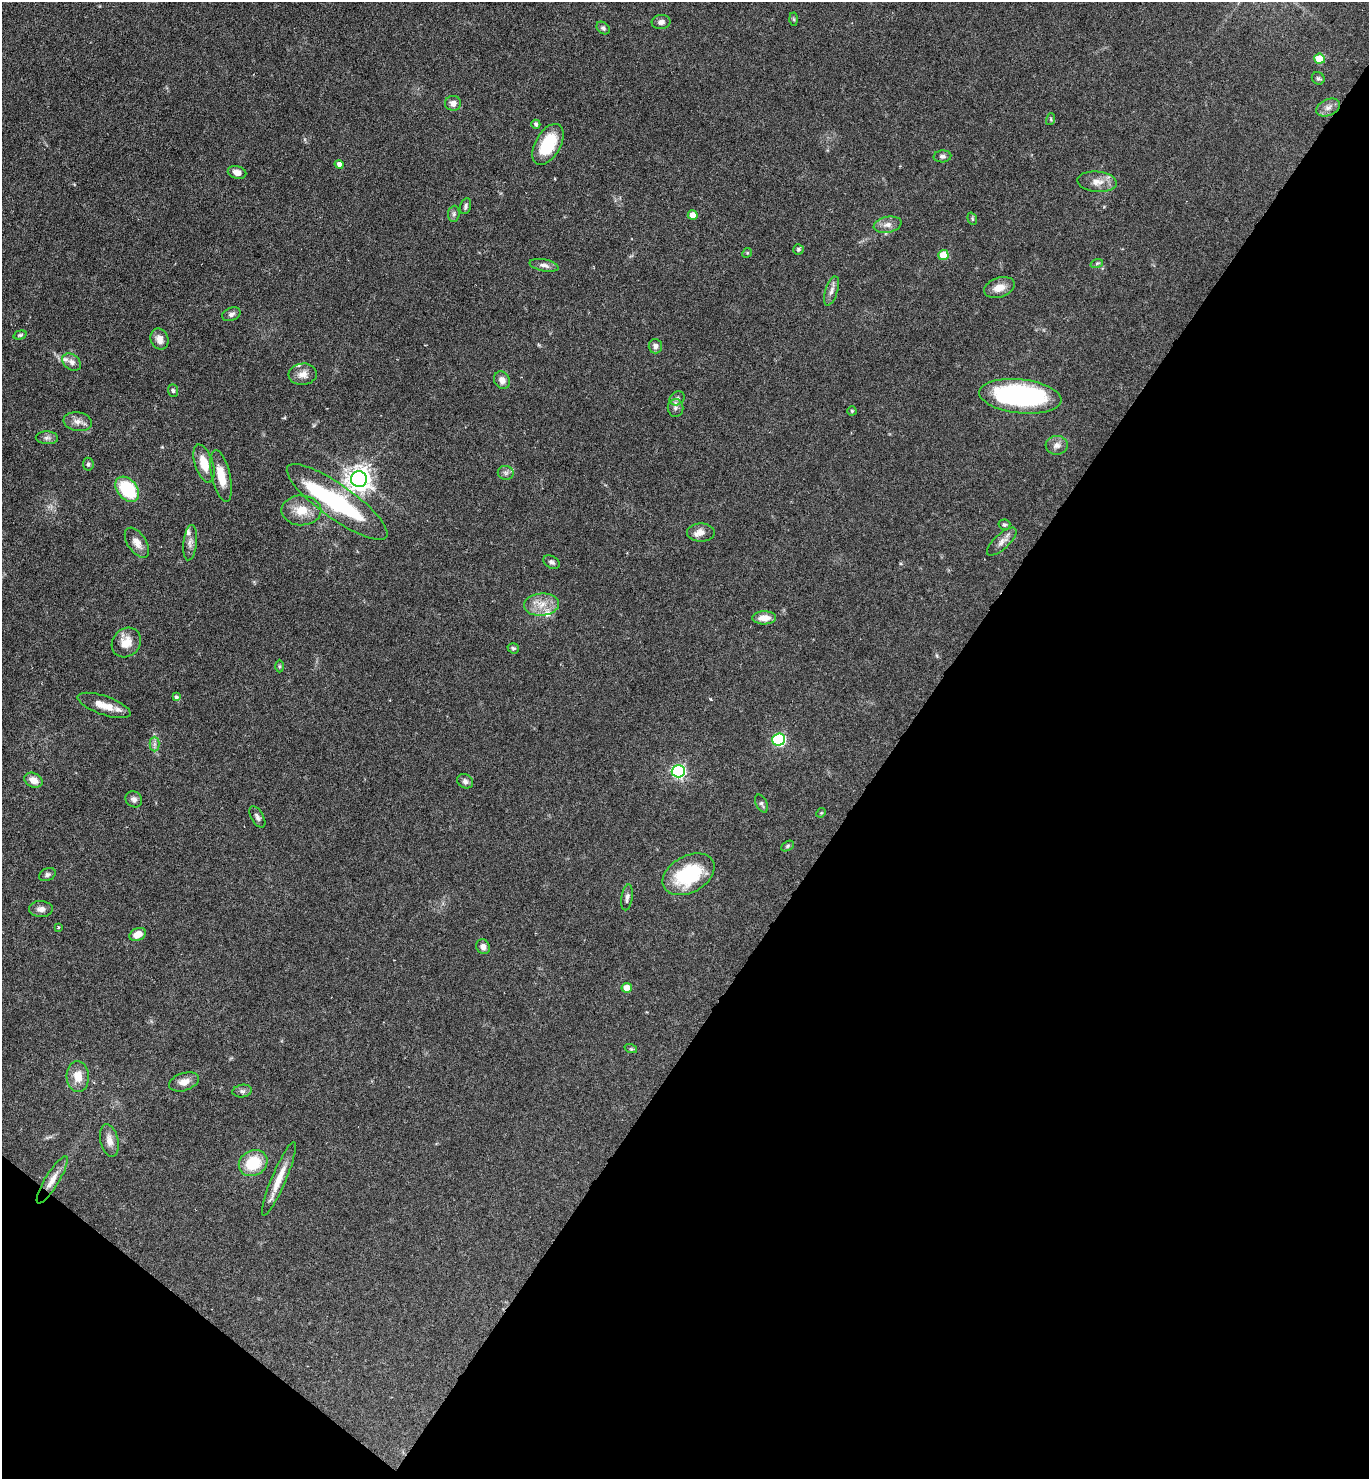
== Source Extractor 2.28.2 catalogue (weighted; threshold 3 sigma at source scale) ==
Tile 15 of 4 x 4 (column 3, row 4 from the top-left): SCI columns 3029-4395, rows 2-1478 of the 5915 x 5909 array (HDU 1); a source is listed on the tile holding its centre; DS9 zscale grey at full resolution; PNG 1371 x 1481 px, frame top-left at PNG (2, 2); each listed source drawn as its Kron ellipse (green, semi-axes under 4 px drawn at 4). Shown black and unused: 38% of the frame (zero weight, under 4 of 7 exposures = <1% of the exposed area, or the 3 px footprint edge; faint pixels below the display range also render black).
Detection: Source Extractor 2.28.2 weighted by HDU 2 'WHT'; one run over the whole footprint, this tile lists its part. Background 0.0575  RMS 0.0029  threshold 0.0117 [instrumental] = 3 sigma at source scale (4.09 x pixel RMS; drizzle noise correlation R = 1.36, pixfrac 0.8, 0.05/0.05 arcsec/px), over >= 5 px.
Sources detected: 94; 2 inside a brighter object's white glare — neither listed nor drawn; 4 inside a brighter listed object's ellipse — not listed separately; the other 88 listed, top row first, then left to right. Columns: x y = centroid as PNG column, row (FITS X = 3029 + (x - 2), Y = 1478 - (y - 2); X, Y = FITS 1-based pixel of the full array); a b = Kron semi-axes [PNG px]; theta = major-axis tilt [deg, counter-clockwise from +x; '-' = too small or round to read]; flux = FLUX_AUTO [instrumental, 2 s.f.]
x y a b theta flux
794 19 6 4 -88 0.36
661 22 9 7 2 1.2
603 28 7 5 -44 0.59
1320 59 5 5 - 8.6
1318 78 7 6 - 0.58
453 103 8 7 - 1.5
1328 107 12 8 25 1.6
1051 119 6 4 73 0.32
536 124 5 4 - 0.68
548 144 22 12 60 10
942 156 9 6 4 0.71
339 164 4 4 - 1.1
237 172 9 6 -15 1.8
1097 182 20 10 -5 2.7
465 206 8 5 74 0.66
454 214 8 5 83 0.64
693 215 5 4 - 2.7
972 219 6 4 -71 0.39
888 225 14 8 11 1.7
798 249 5 5 - 0.51
747 253 5 4 - 0.32
943 255 5 5 - 6.8
1097 263 6 4 19 0.36
544 265 14 6 -11 1.3
999 288 16 9 19 2.8
831 291 15 6 72 1.3
231 314 9 6 24 0.95
20 335 7 4 15 0.49
159 339 11 8 -67 2
655 346 7 6 - 1.2
72 362 10 7 -38 1.4
303 374 14 10 4 2.2
502 380 9 7 -61 1.7
173 390 6 5 - 0.51
1020 396 41 17 -6 43
677 398 8 6 39 0.87
675 408 9 8 - 0.94
852 411 4 4 - 0.41
78 422 14 9 -9 1.9
47 438 11 6 -3 0.98
1057 445 11 9 4 1.5
88 464 6 5 - 0.54
204 464 20 9 -72 4.9
506 473 8 7 - 0.81
221 476 26 9 -77 5.4
359 479 8 8 - 250
127 489 14 9 -48 15
337 502 60 17 -35 29
301 510 20 15 -2 4.9
1004 525 6 5 - 0.43
701 532 14 9 0 2
1002 542 19 7 42 1.8
137 543 17 9 -56 2.2
190 543 18 6 83 1.4
552 562 9 6 -32 0.74
541 604 17 11 5 3.7
764 618 12 6 1 2.7
126 642 16 13 49 3.8
513 648 6 5 - 0.42
280 666 6 4 -89 0.36
176 697 4 4 - 0.5
104 705 28 9 -19 4.2
779 740 6 6 - 34
154 744 7 5 -90 0.77
678 771 6 6 - 58
33 780 9 7 -25 2.6
465 781 8 6 -32 0.84
134 799 9 7 -37 1
761 804 10 5 -63 0.68
821 813 5 4 - 0.27
257 817 12 6 -60 0.91
787 846 7 4 28 0.43
689 874 28 18 29 19
47 875 9 6 25 0.73
627 897 13 5 81 1
41 909 12 8 -2 1.4
58 927 3 3 - 0.31
138 934 9 6 24 2.7
483 947 8 6 -61 1.1
627 988 5 4 - 2.5
631 1049 6 4 -18 0.38
78 1076 15 11 -85 3.6
184 1082 15 8 18 2.2
242 1091 10 6 8 0.87
109 1140 17 9 -77 2.1
253 1163 15 12 29 8.7
279 1179 40 7 67 4.7
52 1180 27 7 59 3.1